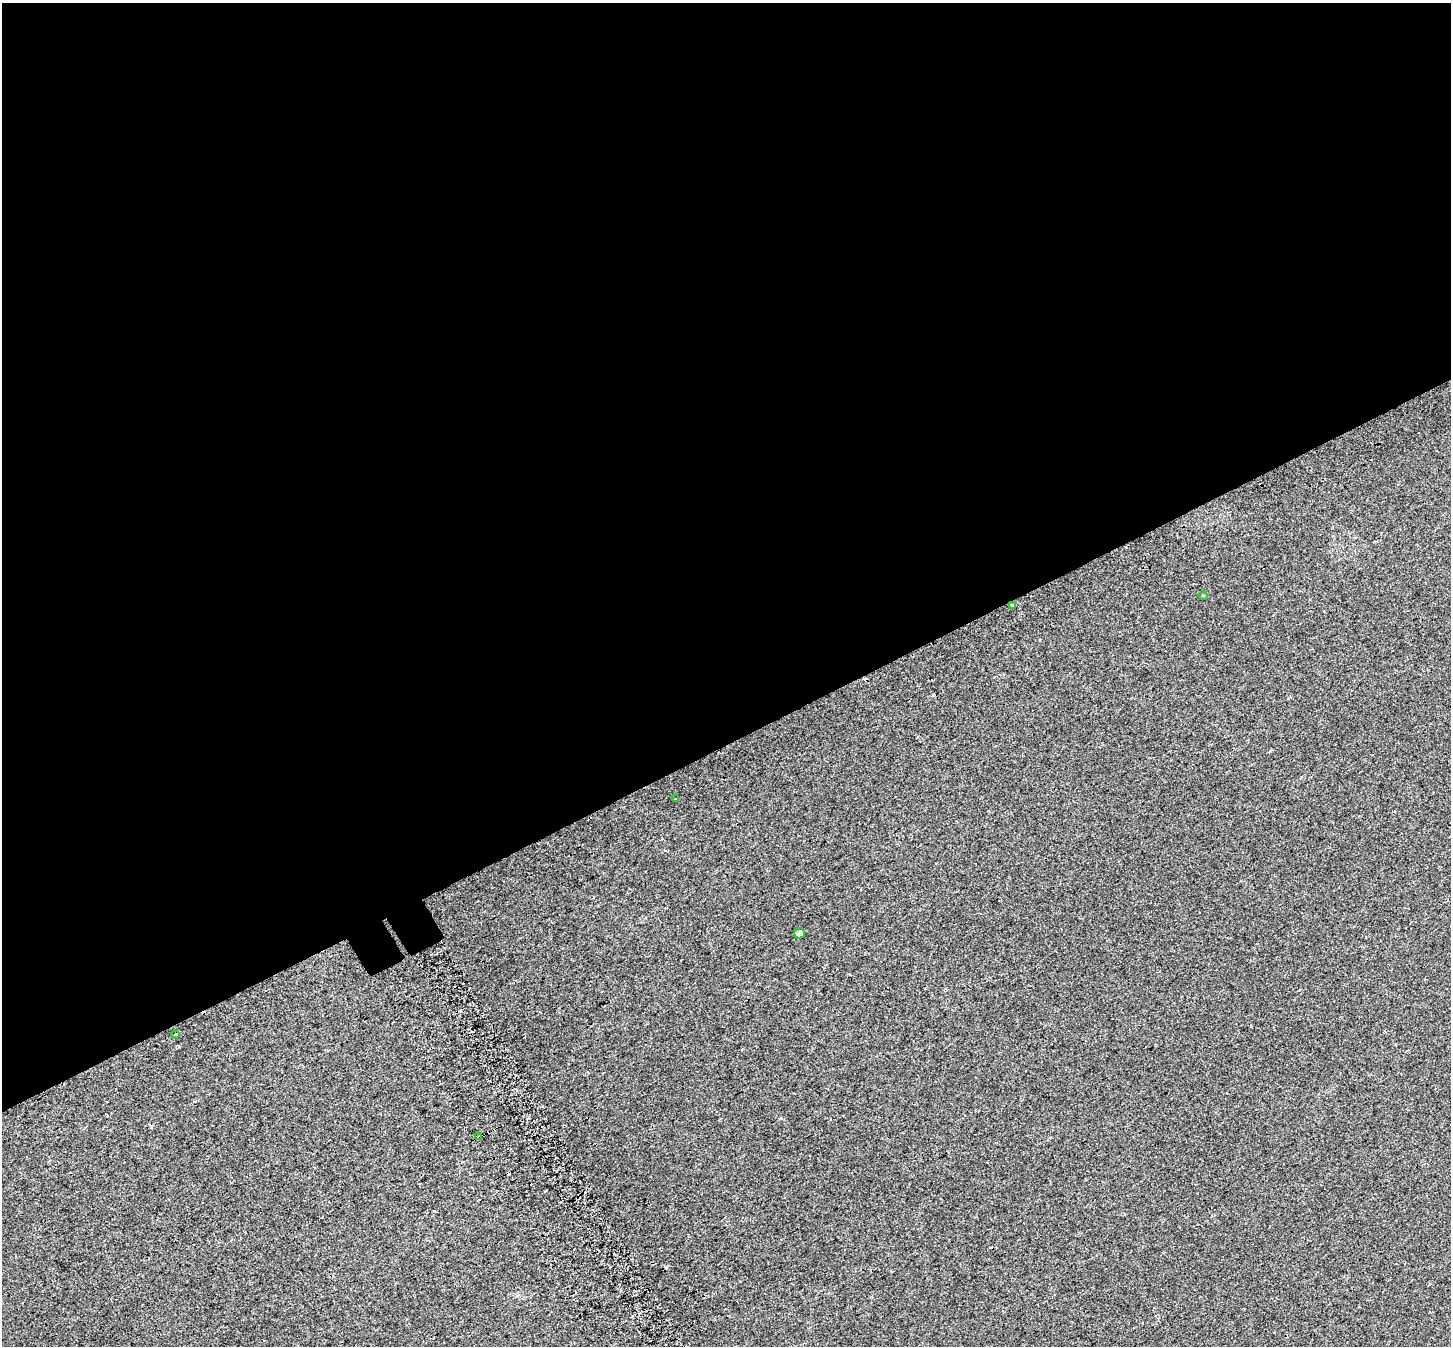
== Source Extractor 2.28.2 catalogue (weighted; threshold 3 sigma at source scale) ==
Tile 2 of 4 x 4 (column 2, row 1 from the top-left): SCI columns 1508-2956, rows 4217-5560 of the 5917 x 5803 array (HDU 1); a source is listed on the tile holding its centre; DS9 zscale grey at full resolution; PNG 1453 x 1348 px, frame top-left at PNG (2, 3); each listed source drawn as its Kron ellipse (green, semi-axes under 4 px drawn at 4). Shown black and unused: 55% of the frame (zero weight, under 2 of 3 exposures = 4% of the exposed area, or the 3 px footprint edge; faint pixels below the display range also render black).
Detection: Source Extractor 2.28.2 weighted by HDU 2 'WHT'; one run over the whole footprint, this tile lists its part. Background 0.0439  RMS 0.01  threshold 0.047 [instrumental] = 3 sigma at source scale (4.5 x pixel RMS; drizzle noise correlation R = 1.50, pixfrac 1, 0.0396/0.0396 arcsec/px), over >= 5 px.
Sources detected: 9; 3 cosmic-ray / hot-pixel residue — neither listed nor drawn; the other 6 listed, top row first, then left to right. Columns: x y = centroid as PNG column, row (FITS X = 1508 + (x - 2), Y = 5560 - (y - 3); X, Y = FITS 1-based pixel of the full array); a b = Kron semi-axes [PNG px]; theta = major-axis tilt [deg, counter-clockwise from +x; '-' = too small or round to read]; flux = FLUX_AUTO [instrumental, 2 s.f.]
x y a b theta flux
1203 595 4 3 - 0.87
1012 605 4 3 - 14
676 799 3 2 - 1.1
799 933 5 5 - 3.1
175 1035 4 3 - 1.3
479 1137 4 3 - 6.5
Overlapping masked pixels (flux is a lower limit): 2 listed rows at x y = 1012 605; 479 1137